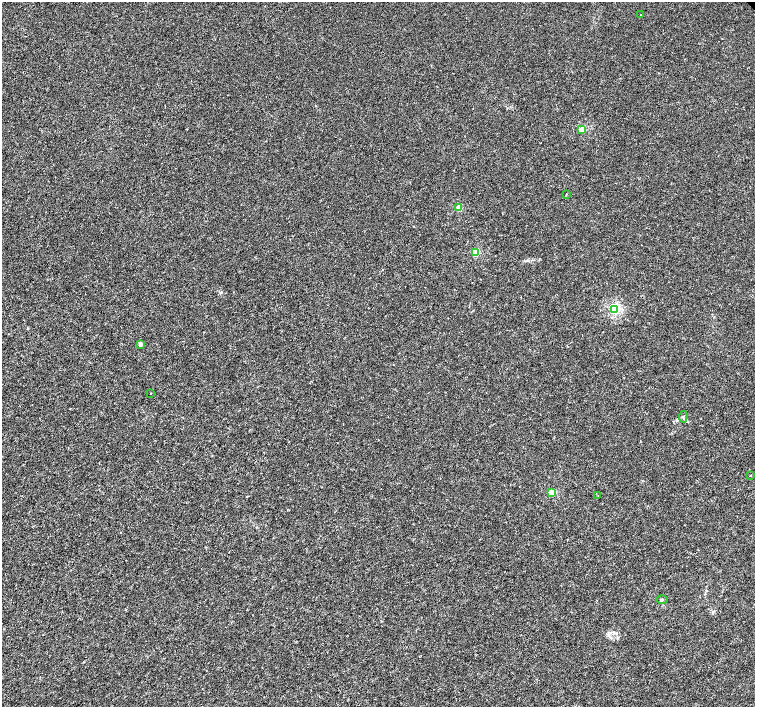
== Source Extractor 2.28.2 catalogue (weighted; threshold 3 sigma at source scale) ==
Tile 7 of 4 x 4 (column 3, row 2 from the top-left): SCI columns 3016-4521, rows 3041-4449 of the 6026 x 6016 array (HDU 1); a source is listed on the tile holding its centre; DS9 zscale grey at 2 x 2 block average (1 PNG px = mean of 2 x 2 image px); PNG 757 x 709 px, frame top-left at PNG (2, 2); each listed source drawn as its Kron ellipse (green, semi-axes under 4 px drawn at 4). Shown black and unused: <1% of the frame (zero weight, under 3 of 4 exposures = <1% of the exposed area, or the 3 px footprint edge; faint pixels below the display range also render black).
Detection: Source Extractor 2.28.2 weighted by HDU 2 'WHT'; one run over the whole footprint, this tile lists its part. Background -4.64e-05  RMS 0.0017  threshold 0.00754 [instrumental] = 3 sigma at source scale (4.5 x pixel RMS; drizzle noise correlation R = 1.50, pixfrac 1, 0.0396/0.0396 arcsec/px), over >= 5 px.
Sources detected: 13; all 13 listed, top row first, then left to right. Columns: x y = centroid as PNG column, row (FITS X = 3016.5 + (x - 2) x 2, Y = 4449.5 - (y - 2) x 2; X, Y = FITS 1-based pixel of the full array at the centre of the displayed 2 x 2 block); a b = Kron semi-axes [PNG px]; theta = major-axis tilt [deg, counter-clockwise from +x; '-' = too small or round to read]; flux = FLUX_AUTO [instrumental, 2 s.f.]
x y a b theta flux
641 15 2 2 - 0.16
582 130 3 3 - 11
566 194 2 2 - 0.18
459 208 3 2 - 7.7
476 252 3 3 - 12
615 309 3 3 - 37
140 344 2 2 - 3.1
151 393 2 2 - 0.18
683 417 6 2 85 0.42
751 475 2 2 - 0.62
552 492 3 3 - 9.9
598 496 2 2 - 0.13
662 600 6 2 0 0.37
Diffuse or blended objects may show on this block-average render without a row.